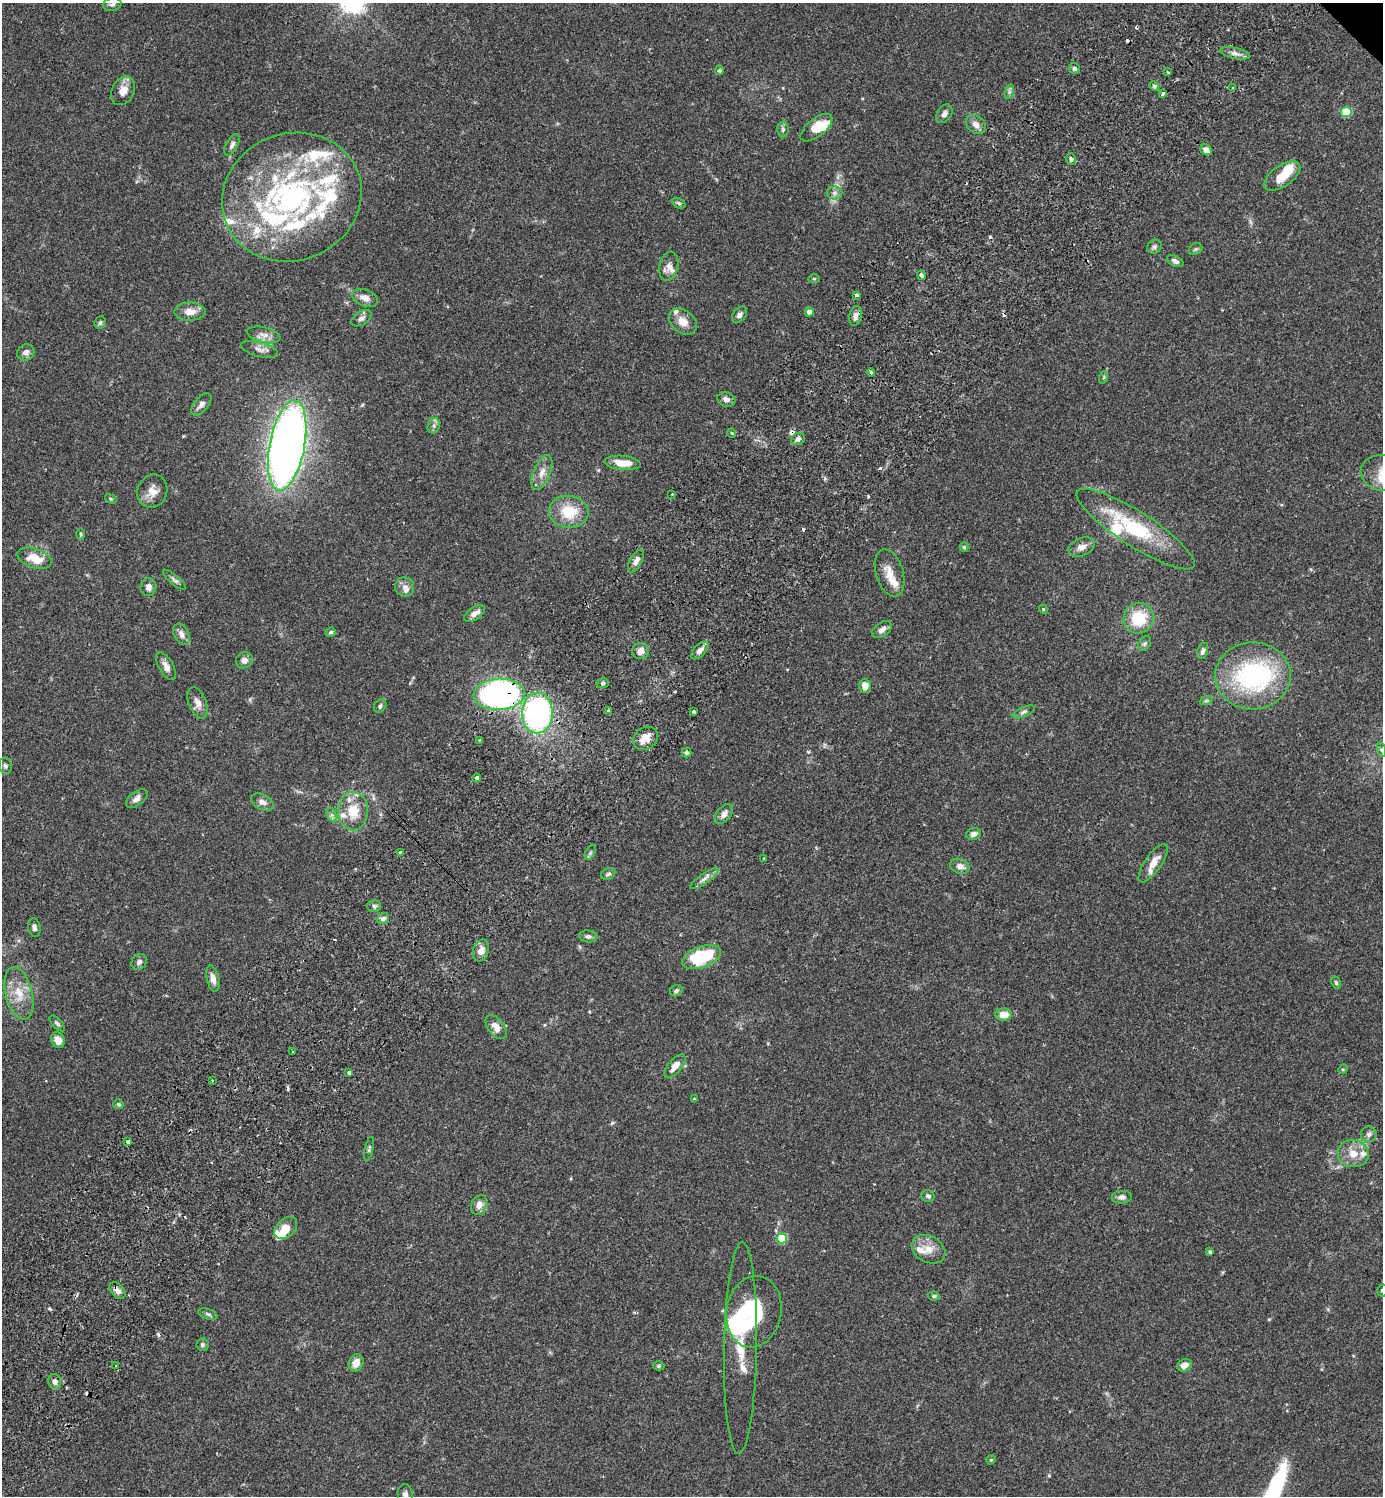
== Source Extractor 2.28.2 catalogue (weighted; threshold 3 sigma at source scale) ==
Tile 7 of 4 x 4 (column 3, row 2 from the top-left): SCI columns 3105-4485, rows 3031-4524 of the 6070 x 6063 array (HDU 1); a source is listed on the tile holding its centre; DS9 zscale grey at full resolution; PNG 1385 x 1498 px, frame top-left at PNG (2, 3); each listed source drawn as its Kron ellipse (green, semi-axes under 4 px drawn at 4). Shown black and unused: <1% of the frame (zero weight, under 2 of 3 exposures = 3% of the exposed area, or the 3 px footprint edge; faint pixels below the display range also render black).
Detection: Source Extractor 2.28.2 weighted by HDU 2 'WHT'; one run over the whole footprint, this tile lists its part. Background 0.0961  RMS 0.0058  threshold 0.026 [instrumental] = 3 sigma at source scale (4.5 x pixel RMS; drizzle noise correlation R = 1.50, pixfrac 1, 0.05/0.05 arcsec/px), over >= 5 px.
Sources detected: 198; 5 inside a brighter object's white glare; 16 cosmic-ray / hot-pixel residue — neither listed nor drawn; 23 inside a brighter listed object's ellipse — not listed separately; the other 154 listed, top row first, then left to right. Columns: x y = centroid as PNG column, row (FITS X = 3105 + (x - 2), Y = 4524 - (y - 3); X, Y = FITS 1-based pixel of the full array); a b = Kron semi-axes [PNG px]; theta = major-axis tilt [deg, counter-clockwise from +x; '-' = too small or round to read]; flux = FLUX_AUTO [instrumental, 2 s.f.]
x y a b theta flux
112 4 9 6 14 1.7
1235 53 15 5 -12 2.8
1074 69 5 5 - 1.6
719 70 5 4 - 0.64
1167 72 4 3 - 0.97
1154 86 5 4 - 0.8
1233 88 3 3 - 1.2
123 91 15 11 64 5.7
1009 92 7 4 72 1.2
1162 94 4 3 - 1.2
1346 112 5 5 - 27
944 114 10 7 56 2.3
976 124 11 8 -40 3.6
816 128 19 9 38 11
783 129 8 5 -89 1.3
232 145 12 6 62 2
1206 150 6 5 - 3
1071 159 6 5 - 1.4
1282 176 21 10 34 9.9
834 193 8 6 1 1.9
292 197 71 63 22 150
679 203 7 4 -27 1
1154 247 7 6 - 1.5
1196 249 7 5 34 0.95
1175 261 9 5 -28 1.8
669 266 15 9 77 4
921 275 5 3 - 5.8
814 279 6 3 1 0.58
856 295 3 3 - 2
365 298 13 8 -21 4.6
190 312 16 9 1 5.6
809 312 4 4 - 3.2
739 315 9 6 49 2
856 316 10 6 78 3.2
361 318 11 6 33 2.2
100 322 6 5 - 1.2
683 322 15 11 -38 6.3
264 335 17 7 -13 4
260 349 19 7 -15 3.2
26 352 9 8 - 2.6
871 372 4 3 - 1.7
1104 377 6 4 72 0.69
726 399 9 7 -22 3.2
201 404 13 7 50 3
434 426 8 6 71 1.7
732 433 5 3 - 0.55
798 439 7 6 - 2.1
287 445 46 17 79 450
623 463 18 7 -5 8.3
542 472 18 8 68 5.1
1382 473 21 17 -12 11
152 491 17 14 69 6.4
672 494 3 2 - 0.58
111 499 6 3 -31 0.61
569 512 20 16 -6 17
1136 529 69 17 -33 43
81 534 6 4 -88 0.71
964 547 4 4 - 0.93
1082 547 14 9 22 4.1
35 558 18 9 -18 9.3
636 561 12 5 61 3.2
890 573 24 13 -73 8.3
174 580 15 4 -41 1.8
148 587 9 8 - 2.9
405 587 10 9 - 3
1043 609 4 3 - 0.51
475 614 12 6 34 3.6
1139 618 15 15 - 19
882 630 11 7 36 2.8
331 632 5 4 - 1
181 634 11 7 -62 3.3
1145 644 8 6 53 1.2
640 651 8 8 - 4.6
700 651 11 6 45 3.4
1203 651 8 5 71 1.9
244 660 9 7 33 2.7
166 666 15 7 -60 3.5
1253 676 38 33 2 81
603 683 6 5 - 1
865 686 7 6 - 4.5
499 694 25 15 3 170
1206 701 7 4 19 0.87
198 703 16 8 -68 4
380 706 7 5 56 1.3
609 711 4 3 - 1.4
694 712 3 3 - 3.4
1024 712 12 4 24 1.7
537 713 20 15 88 140
645 738 13 11 33 6.3
479 740 3 3 - 0.62
1382 750 7 4 -71 1.2
687 752 5 5 - 1.3
5 766 8 6 -74 1.4
476 778 4 3 - 3.8
137 798 12 7 37 3.2
262 802 12 7 -28 2.9
353 811 19 15 89 13
724 814 11 7 51 3.3
332 815 7 4 -72 1.3
974 834 7 6 - 2.4
400 852 3 3 - 1.1
590 853 8 4 60 1.1
764 859 3 3 - 1.6
1153 863 22 8 55 6.7
960 866 10 7 -21 3.2
608 874 7 5 27 1.3
704 879 17 5 34 2.8
374 906 7 5 -3 1.3
383 919 6 5 - 2.1
34 927 9 6 -79 1.7
588 936 9 6 -7 1.8
481 950 11 7 70 4
701 957 20 10 20 34
139 962 8 7 - 2
213 978 13 6 -77 3.8
1336 982 6 4 -64 0.85
676 991 6 5 - 1.2
19 993 27 13 -76 12
1003 1015 8 6 2 6.7
57 1023 10 5 -47 1.2
496 1027 14 8 -52 5
58 1040 8 6 -67 4.5
292 1052 3 2 - 0.81
675 1066 14 6 50 5.1
1343 1069 5 4 - 0.69
349 1073 4 3 - 4
212 1080 3 2 - 0.44
694 1099 3 3 - 1
118 1104 5 4 - 0.88
1369 1134 8 7 - 1.9
128 1142 4 3 - 1.5
369 1149 12 4 77 1.1
1353 1154 15 13 -17 7.8
928 1196 7 5 -22 1.7
1122 1197 10 6 3 2.3
479 1205 10 8 65 4
286 1228 13 9 43 8.6
782 1239 5 5 - 22
929 1249 18 13 -29 7.3
1210 1252 4 3 - 0.85
117 1290 9 6 -45 2.8
1382 1290 6 5 - 0.85
934 1296 6 4 -8 1
754 1312 36 27 80 42
208 1314 10 5 -19 1.3
202 1345 6 6 - 1.1
740 1348 106 16 89 35
356 1363 9 7 69 4.7
1184 1365 8 6 21 3.6
116 1366 4 3 - 2.8
658 1366 6 4 1 0.8
55 1382 7 6 - 2.6
991 1460 4 4 - 0.62
405 1495 10 7 -80 2.3
Overlapping masked pixels (flux is a lower limit): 3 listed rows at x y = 921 275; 499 694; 117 1290
Isophote crosses this tile's border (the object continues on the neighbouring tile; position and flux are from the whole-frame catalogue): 3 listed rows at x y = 1382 473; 1382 1290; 405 1495